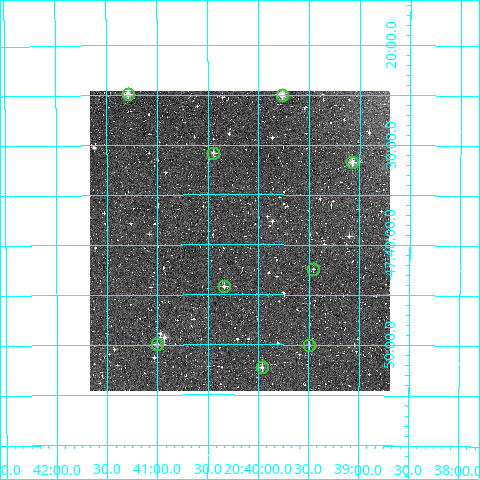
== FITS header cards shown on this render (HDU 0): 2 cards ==
NAXIS1  =                  300
NAXIS2  =                  300

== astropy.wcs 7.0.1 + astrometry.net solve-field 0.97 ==
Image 300 x 300 px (HDU 0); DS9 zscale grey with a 90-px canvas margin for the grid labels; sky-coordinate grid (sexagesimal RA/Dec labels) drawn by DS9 from the SOLVED WCS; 9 Tycho-2 reference stars matched to detected sources circled (green)
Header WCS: RA---TAN/DEC--TAN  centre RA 20:40:11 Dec -47:40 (310.05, -47.66 deg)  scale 6 arcsec/px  FOV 30.0' x 30.0'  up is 0 deg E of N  parity normal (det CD < 0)
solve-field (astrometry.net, Tycho-2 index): VERIFIED the header's WCS against the Tycho-2 star catalogue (verified at 2 index scales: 9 matches each, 0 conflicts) and refined it, rather than solving blind
Solved WCS: RA---TAN-SIP/DEC--TAN-SIP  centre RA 20:40:11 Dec -47:40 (310.05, -47.66 deg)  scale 6 arcsec/px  FOV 30.0' x 30.0'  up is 0 deg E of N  parity normal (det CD < 0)
The solver's refit moves the header's centre by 2.6 arcsec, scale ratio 1.001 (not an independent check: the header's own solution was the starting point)
Tycho-2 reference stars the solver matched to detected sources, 9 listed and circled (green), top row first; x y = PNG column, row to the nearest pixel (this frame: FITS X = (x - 90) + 1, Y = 300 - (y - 91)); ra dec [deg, ICRS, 3 dp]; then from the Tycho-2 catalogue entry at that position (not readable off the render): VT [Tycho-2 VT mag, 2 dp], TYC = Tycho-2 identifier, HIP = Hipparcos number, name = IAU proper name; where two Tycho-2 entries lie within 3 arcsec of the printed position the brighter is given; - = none
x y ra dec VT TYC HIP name
128 94 310.322 -47.415 10.94 8411-937-1 - -
282 95 309.942 -47.417 9.85 8411-884-1 - -
213 153 310.111 -47.514 11.24 8411-727-1 - -
352 162 309.768 -47.528 10.09 8411-1077-1 - -
313 269 309.863 -47.707 12.00 8411-968-1 - -
224 286 310.085 -47.736 11.38 8411-878-1 - -
157 344 310.251 -47.833 10.90 8411-1032-1 - -
309 345 309.873 -47.834 12.00 8411-1098-1 - -
262 367 309.991 -47.871 11.31 8411-1253-1 - -